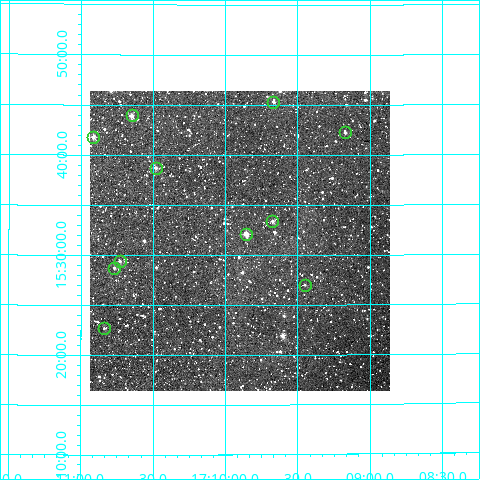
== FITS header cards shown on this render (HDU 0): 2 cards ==
NAXIS1  =                  300
NAXIS2  =                  300

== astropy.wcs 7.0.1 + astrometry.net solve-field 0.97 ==
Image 300 x 300 px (HDU 0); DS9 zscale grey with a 90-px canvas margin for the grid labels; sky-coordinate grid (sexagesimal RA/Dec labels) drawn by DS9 from the SOLVED WCS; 11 Tycho-2 reference stars matched to detected sources circled (green)
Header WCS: RA---TAN/DEC--TAN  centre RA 17:09:54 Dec +15:31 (257.47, +15.52 deg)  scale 6 arcsec/px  FOV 30.0' x 30.0'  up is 0 deg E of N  parity normal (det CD < 0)
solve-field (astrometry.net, Tycho-2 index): VERIFIED the header's WCS against the Tycho-2 star catalogue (verified at 2 index scales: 8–11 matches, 0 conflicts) and refined it, rather than solving blind
Solved WCS: RA---TAN-SIP/DEC--TAN-SIP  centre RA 17:09:54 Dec +15:31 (257.48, +15.52 deg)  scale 6 arcsec/px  FOV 30.0' x 30.0'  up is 0 deg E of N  parity normal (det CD < 0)
The solver's refit moves the header's centre by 1.2 arcsec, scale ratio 1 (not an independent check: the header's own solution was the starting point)
Tycho-2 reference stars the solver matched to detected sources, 11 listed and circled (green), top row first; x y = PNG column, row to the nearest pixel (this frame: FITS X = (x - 90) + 1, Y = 300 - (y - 91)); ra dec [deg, ICRS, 3 dp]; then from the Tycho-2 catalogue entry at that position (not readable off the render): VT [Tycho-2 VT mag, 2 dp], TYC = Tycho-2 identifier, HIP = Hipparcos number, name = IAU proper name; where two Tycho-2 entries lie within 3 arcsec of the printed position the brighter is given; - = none
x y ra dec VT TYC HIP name
273 102 257.417 +15.756 11.86 1535-1266-1 - -
132 115 257.663 +15.733 10.46 1535-1348-1 - -
345 132 257.292 +15.704 12.77 1535-1324-1 - -
93 137 257.730 +15.697 10.67 1535-1004-1 - -
156 168 257.620 +15.646 11.75 1535-1330-1 - -
272 221 257.419 +15.557 12.19 1535-892-1 - -
246 234 257.464 +15.536 10.82 1535-1334-1 - -
120 261 257.683 +15.490 11.82 1535-1120-1 - -
114 268 257.692 +15.479 12.34 1535-1256-1 - -
305 285 257.362 +15.450 12.52 1535-1530-1 - -
104 328 257.710 +15.378 12.35 1535-1762-1 - -